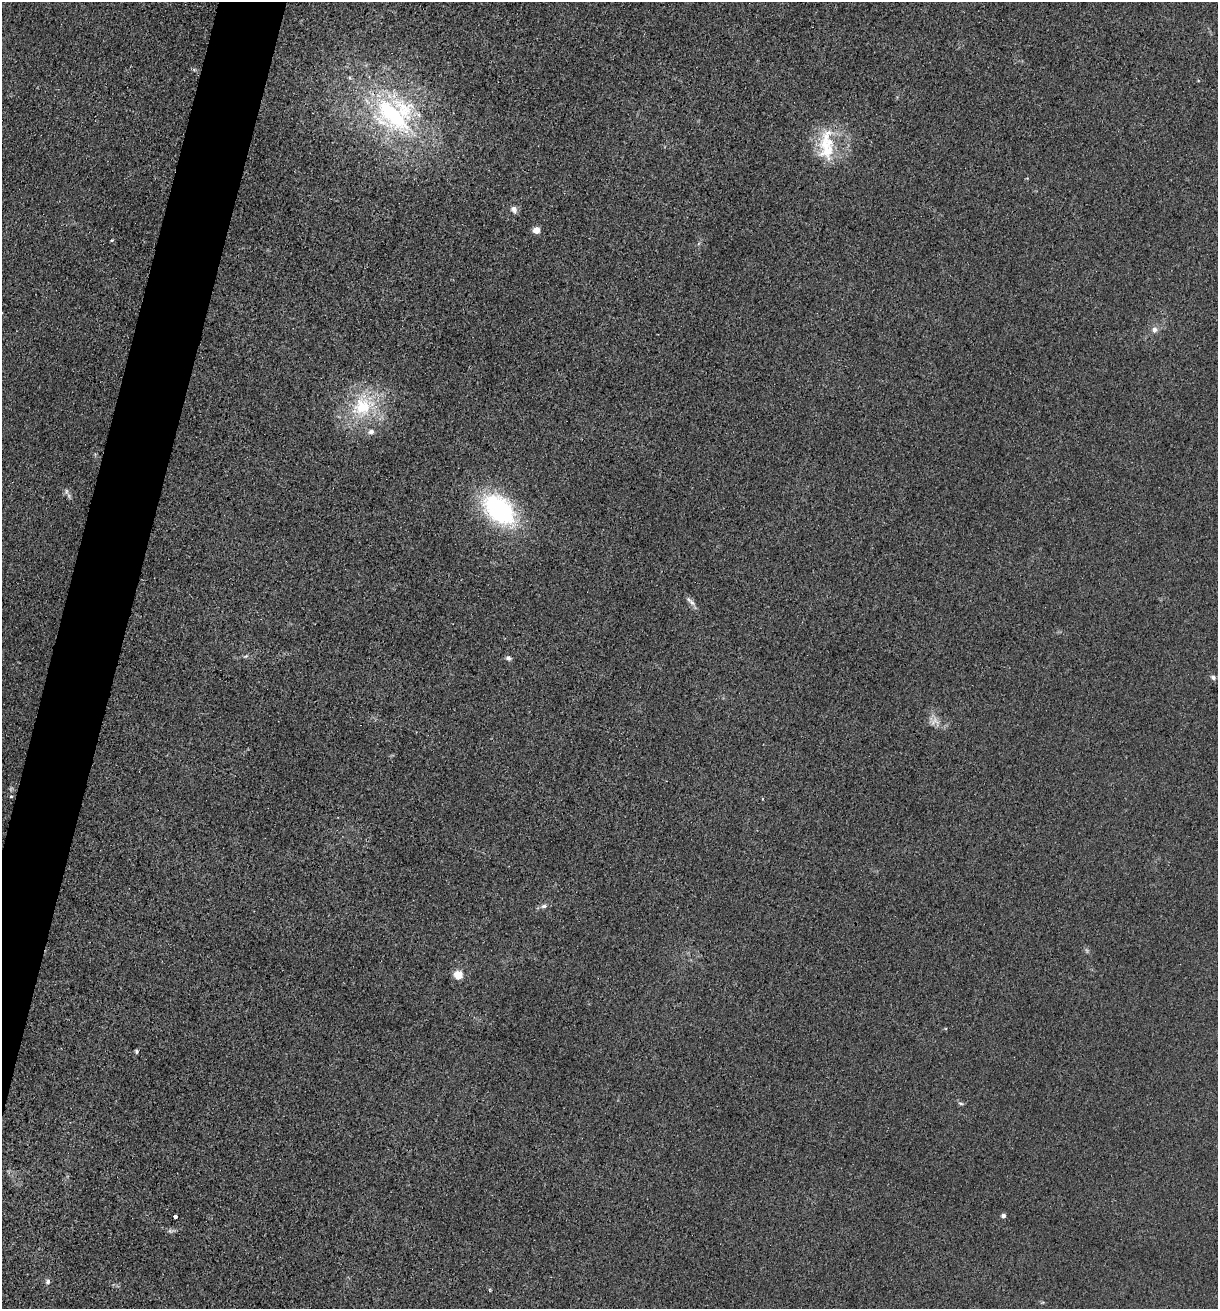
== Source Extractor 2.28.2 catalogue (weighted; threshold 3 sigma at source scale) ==
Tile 7 of 4 x 4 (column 3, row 2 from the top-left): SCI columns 2694-3909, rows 2623-3929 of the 5261 x 5243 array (HDU 1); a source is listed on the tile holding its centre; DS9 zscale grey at full resolution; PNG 1220 x 1311 px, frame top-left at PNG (2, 2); no overlay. Shown black and unused: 4% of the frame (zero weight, under 3 of 4 exposures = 1% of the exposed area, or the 3 px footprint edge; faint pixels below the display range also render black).
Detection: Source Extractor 2.28.2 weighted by HDU 2 'WHT'; one run over the whole footprint, this tile lists its part. Background 0.0333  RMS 0.0063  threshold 0.0284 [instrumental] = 3 sigma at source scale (4.5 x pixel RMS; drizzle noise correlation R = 1.50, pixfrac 1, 0.05/0.05 arcsec/px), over >= 5 px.
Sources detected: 26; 3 inside a brighter listed object's ellipse — not listed separately; the other 23 listed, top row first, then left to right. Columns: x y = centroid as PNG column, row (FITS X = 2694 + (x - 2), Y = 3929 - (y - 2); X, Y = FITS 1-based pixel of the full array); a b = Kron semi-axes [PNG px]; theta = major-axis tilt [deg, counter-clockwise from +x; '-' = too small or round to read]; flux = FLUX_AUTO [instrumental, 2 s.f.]
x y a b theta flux
393 115 66 39 -42 120
827 149 53 20 -85 30
514 209 10 7 -49 2.8
536 230 5 4 - 13
112 240 4 3 - 0.67
1154 330 8 8 - 3.4
363 406 38 32 48 46
66 491 7 4 90 1.3
499 510 37 23 -43 94
692 602 11 6 -45 2.8
246 656 7 4 44 0.99
508 658 7 6 - 1.9
1213 677 7 6 - 1.9
935 721 14 12 15 5.8
11 796 4 4 - 0.75
544 906 10 6 9 2.2
458 975 6 6 - 15
136 1051 5 4 - 1
961 1103 7 4 -9 1.1
175 1216 3 3 - 5.7
1003 1216 5 5 - 1.9
170 1231 11 5 5 1.8
48 1282 7 6 - 1.8